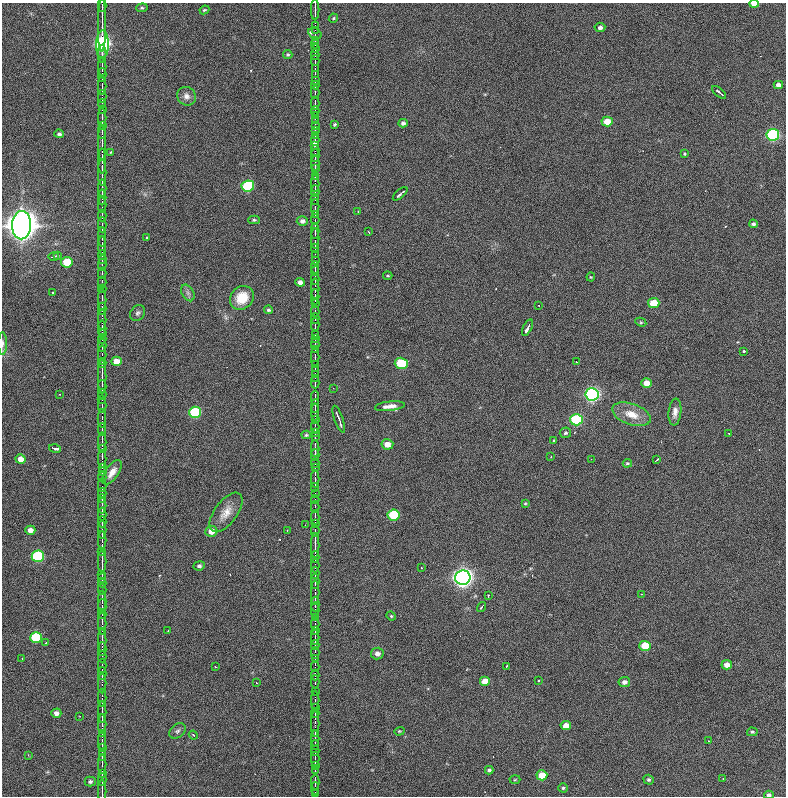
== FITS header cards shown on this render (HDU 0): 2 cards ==
NAXIS1  =                  784 / length of data axis 1
NAXIS2  =                  794 / length of data axis 2

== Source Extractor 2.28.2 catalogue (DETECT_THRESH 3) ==
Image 784 x 794 px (HDU 0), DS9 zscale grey, 1 PNG px = 1 image px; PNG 788 x 798 px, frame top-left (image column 1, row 794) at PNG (2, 3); each listed source drawn as its Kron ellipse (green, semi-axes under 4 px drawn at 4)
Background 1460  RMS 32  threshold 94.6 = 3 sigma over >= 5 px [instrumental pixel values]
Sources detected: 309; all 309 listed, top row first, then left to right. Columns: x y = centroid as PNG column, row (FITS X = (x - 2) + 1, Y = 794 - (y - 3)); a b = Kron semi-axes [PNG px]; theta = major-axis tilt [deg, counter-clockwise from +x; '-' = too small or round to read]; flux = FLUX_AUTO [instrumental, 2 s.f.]
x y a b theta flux
754 4 5 3 - 1.7e+04
102 5 6 3 -90 1.3e+05
142 8 6 4 5 2.8e+03
204 10 5 3 - 2.4e+03
315 10 10 2 90 3.4e+05
333 18 5 4 - 2.4e+03
102 25 27 2 90 1.0e+06
315 25 3 2 - 6.3e+04
600 27 5 4 - 6.1e+03
315 30 2 2 - 2.7e+04
315 33 7 5 -30 1.7e+04
315 40 3 2 - 6.3e+04
102 44 14 6 90 6.8e+05
315 44 4 2 - 9.3e+03
315 49 3 2 - 1.1e+05
102 54 9 2 -90 4.7e+05
288 55 5 4 - 3.0e+03
315 55 5 2 - 1.9e+05
315 61 5 2 - 1.9e+05
102 67 9 2 -90 1.7e+05
315 68 4 2 - 8.1e+04
102 75 7 2 -90 2.9e+05
315 75 3 2 - 6.9e+04
315 81 3 2 - 6.5e+04
315 85 4 2 - 4.6e+04
778 85 5 4 - 9.4e+03
102 86 9 3 -90 2.1e+05
315 92 6 2 -90 2.6e+05
719 92 8 2 -41 5.3e+03
102 96 6 2 -90 1.8e+05
187 96 10 9 - 1.2e+04
315 103 6 2 90 1.5e+05
102 104 4 2 - 1.4e+05
102 109 3 2 - 1.2e+05
315 111 4 2 - 1.2e+05
315 116 3 2 - 6.6e+04
102 118 9 2 90 2.7e+05
315 121 3 2 - 7.9e+04
607 121 5 5 - 2.9e+04
403 123 4 4 - 5.7e+03
335 124 4 4 - 2.6e+03
102 126 3 2 - 7.7e+04
315 126 4 2 - 1.9e+05
315 130 3 2 - 1.1e+05
102 132 7 2 -89 2.4e+05
59 134 5 4 - 4.6e+03
773 135 6 6 - 3.2e+05
315 136 3 2 - 1.2e+05
315 140 5 2 - 1.7e+05
102 143 17 2 -90 6.1e+05
315 145 3 3 - 1.3e+05
315 150 5 2 - 1.7e+05
111 152 4 3 - 2.0e+03
684 154 3 3 - 7.2e+03
315 155 6 2 -90 2.2e+05
102 161 12 2 -90 5.3e+05
315 163 7 3 90 8.8e+04
315 169 2 2 - 5.8e+04
102 172 13 2 90 5.5e+05
315 176 4 2 - 8.7e+04
315 184 8 3 90 2.6e+05
248 186 6 5 - 1.6e+05
102 188 8 2 90 3.5e+05
315 191 6 2 -90 2.6e+05
400 194 9 2 40 6.8e+03
102 197 8 3 90 3.3e+05
315 199 5 3 - 1.5e+04
102 205 8 2 90 4.0e+05
315 207 8 2 90 2.0e+05
358 211 3 2 - 1.9e+03
315 214 3 2 - 1.3e+05
102 216 6 2 -90 2.3e+05
254 220 6 4 0 3.2e+03
315 220 5 2 - 1.0e+05
302 221 5 5 - 7.2e+03
753 224 4 3 - 4.7e+03
22 225 14 9 89 4.7e+06
102 225 7 2 90 2.2e+05
315 231 8 2 -90 3.2e+05
369 232 3 2 - 1.9e+03
102 237 10 2 90 3.5e+05
146 238 3 2 - 3.2e+03
315 238 10 2 -90 3.2e+05
102 245 9 2 89 3.1e+05
315 248 4 2 - 2.1e+05
102 255 5 2 - 1.1e+05
315 255 4 2 - 6.8e+04
53 256 5 3 - 2.8e+03
58 256 4 2 - 1.6e+03
102 259 4 2 - 9.2e+04
315 261 4 2 - 1.5e+05
67 262 6 5 - 5.4e+04
102 265 6 2 -90 3.3e+05
315 267 6 2 88 2.3e+05
315 271 4 3 - 2.2e+05
102 273 5 2 - 2.0e+05
388 276 4 2 - 2.0e+03
591 277 4 4 - 1.8e+03
315 279 5 2 - 1.5e+05
102 282 5 2 - 2.0e+05
300 282 4 4 - 8.1e+03
102 289 4 2 - 1.5e+05
315 289 10 2 90 4.5e+05
52 292 3 3 - 8.3e+03
188 293 9 5 -60 6.9e+03
315 297 8 2 -90 1.8e+05
242 298 13 11 43 4.9e+04
102 300 11 2 90 3.0e+05
315 303 2 2 - 6.0e+04
654 303 6 5 - 4.6e+04
539 305 3 3 - 5.9e+03
102 309 6 2 -90 1.8e+05
268 310 5 4 - 3.8e+03
315 312 5 2 - 1.9e+05
138 313 8 7 - 5.4e+03
315 318 5 2 - 1.4e+05
102 320 10 2 90 2.6e+05
641 322 5 4 - 2.5e+03
315 325 6 2 -90 2.0e+05
102 328 8 3 90 2.3e+05
527 328 9 3 64 2.5e+04
102 333 4 2 - 2.1e+05
315 334 3 2 - 4.0e+04
315 338 3 3 - 1.2e+05
102 339 4 2 - 1.3e+05
2 343 11 4 90 5.8e+03
315 344 5 2 - 1.9e+05
102 345 6 2 -90 2.8e+05
315 350 3 2 - 7.2e+04
744 351 3 3 - 4.1e+03
102 355 9 2 90 2.9e+05
315 357 9 2 90 3.3e+05
117 361 5 4 - 2.6e+04
576 362 3 3 - 3.6e+03
102 363 4 2 - 1.3e+05
401 363 6 5 - 1.1e+05
315 365 4 2 - 4.5e+04
315 369 3 2 - 6.9e+04
315 374 3 2 - 6.5e+04
102 377 17 2 -90 7.0e+05
315 378 3 2 - 5.8e+04
315 382 6 2 90 1.1e+05
646 383 5 4 - 2.3e+04
102 386 6 2 -90 1.7e+05
333 388 3 2 - 2.2e+03
59 394 2 2 - 1.2e+03
102 394 6 2 -90 1.8e+05
592 394 7 6 - 5.6e+05
315 398 7 2 89 1.9e+05
102 400 3 2 - 6.0e+04
102 405 7 2 90 2.4e+05
315 406 7 3 87 3.0e+05
390 406 15 4 6 1.5e+04
195 412 6 5 - 1.5e+05
315 412 8 2 89 3.8e+05
675 412 13 6 83 1.2e+04
631 414 20 10 -20 3.6e+04
102 418 9 2 90 3.1e+05
315 419 3 2 - 6.5e+04
339 419 14 3 -70 9.8e+03
576 420 6 5 - 2.2e+05
315 427 5 2 - 5.9e+04
102 429 6 2 89 1.9e+05
315 433 3 2 - 6.9e+04
565 433 6 5 - 4.0e+03
729 433 3 3 - 8.8e+03
306 435 4 4 - 2.9e+03
315 437 3 2 - 5.8e+04
553 440 3 3 - 4.6e+03
102 442 9 2 -90 2.4e+05
387 444 6 5 - 1.9e+04
55 448 6 3 -14 1.0e+04
102 449 3 2 - 1.2e+05
315 449 8 2 -90 3.1e+05
315 455 6 2 -90 5.8e+04
551 457 3 2 - 2.2e+03
20 459 5 4 - 1.4e+04
102 459 8 2 -90 2.7e+05
591 459 2 2 - 9.5e+02
656 460 4 2 - 3.5e+03
315 463 4 2 - 1.7e+05
627 463 4 3 - 2.6e+03
102 467 4 2 - 1.3e+05
315 468 4 2 - 2.0e+05
102 472 3 2 - 1.1e+05
112 472 14 6 56 1.6e+04
102 477 5 2 - 1.4e+05
315 479 8 2 -90 2.9e+05
102 485 7 2 -90 1.8e+05
315 487 4 2 - 8.4e+04
102 493 4 2 - 1.2e+05
315 493 3 2 - 7.9e+04
102 499 4 2 - 7.1e+04
315 500 4 2 - 8.0e+04
525 503 3 3 - 2.1e+03
102 506 8 2 90 2.8e+05
315 507 5 2 - 7.8e+04
226 512 23 11 53 2.6e+04
102 514 6 3 -90 2.0e+05
394 515 6 5 - 1.2e+05
315 517 7 2 -90 3.1e+05
102 522 6 3 90 2.5e+05
315 523 4 2 - 5.8e+04
305 525 2 2 - 1.1e+03
30 530 5 4 - 1.3e+04
102 530 9 2 -90 4.0e+05
287 530 2 2 - 1.1e+03
211 531 6 5 - 2.0e+04
315 531 6 2 -90 2.6e+05
102 540 9 2 90 3.7e+05
315 545 12 2 90 3.6e+05
102 551 3 2 - 4.4e+04
38 556 6 5 - 1.8e+05
315 557 6 2 90 1.1e+05
102 562 11 2 -90 4.3e+05
199 566 6 4 7 4.1e+03
315 566 7 2 -90 1.9e+05
421 567 3 2 - 6.8e+03
315 573 6 2 -90 2.5e+05
102 574 4 2 - 1.8e+05
102 578 4 2 - 1.8e+05
463 578 8 7 - 1.3e+06
315 582 7 3 90 1.1e+05
102 583 4 2 - 1.2e+05
102 590 5 2 - 1.7e+05
315 593 12 2 90 3.9e+05
641 594 2 2 - 1.5e+03
488 596 3 2 - 2.0e+03
102 601 11 2 90 5.4e+05
315 604 7 3 -90 2.9e+05
102 607 7 2 -90 3.4e+05
481 607 5 3 - 3.6e+03
315 610 7 2 90 2.2e+05
102 614 5 2 - 1.6e+05
391 616 5 4 - 2.3e+03
315 617 4 2 - 6.2e+04
102 623 11 2 -90 2.3e+05
315 624 5 2 - 1.9e+05
315 630 3 2 - 6.9e+04
102 631 2 2 - 6.2e+04
168 631 3 2 - 2.2e+03
315 637 8 2 90 4.0e+05
36 638 6 5 - 1.3e+05
102 640 11 2 -90 1.4e+05
45 643 3 2 - 1.4e+03
315 645 5 2 - 1.4e+05
645 646 5 5 - 6.1e+04
102 649 7 2 90 1.7e+05
315 653 6 2 90 1.8e+04
377 653 6 6 - 1.2e+04
102 657 5 2 - 1.1e+05
315 658 3 2 - 4.7e+04
22 659 2 2 - 1.8e+03
727 665 5 4 - 1.6e+04
102 666 7 2 90 2.4e+05
506 666 3 2 - 1.4e+03
215 667 2 2 - 1.5e+03
315 667 5 2 - 6.2e+04
102 673 6 2 90 2.6e+05
315 675 5 2 - 9.3e+04
539 680 3 2 - 4.8e+03
256 682 3 2 - 6.2e+03
315 682 6 2 -90 1.8e+05
485 682 5 5 - 3.3e+04
624 682 6 5 - 8.7e+03
102 683 10 2 90 1.9e+05
315 691 3 3 - 6.1e+04
102 698 9 2 -90 2.0e+05
315 700 9 2 90 2.5e+05
315 707 3 2 - 6.4e+04
102 712 11 2 -90 4.0e+05
56 713 5 4 - 9.0e+03
315 713 5 2 - 8.9e+04
80 716 2 2 - 1.1e+03
102 724 10 2 -90 3.6e+05
315 724 13 2 90 4.1e+05
566 725 5 4 - 1.9e+04
177 731 9 6 39 5.6e+03
399 731 5 4 - 2.1e+03
752 732 5 4 - 3.1e+03
102 733 3 2 - 6.3e+04
193 735 4 3 - 2.2e+03
315 739 8 3 -90 9.5e+04
102 741 9 2 90 3.3e+05
709 741 2 2 - 1.4e+03
315 745 5 2 - 8.8e+03
102 747 4 3 - 1.8e+05
315 751 5 3 - 1.4e+05
102 752 3 2 - 1.3e+05
28 755 4 3 - 1.6e+03
102 758 4 2 - 1.9e+05
315 759 7 2 -90 3.3e+05
102 764 9 2 90 3.7e+05
315 765 4 2 - 9.6e+04
315 770 3 2 - 7.1e+04
489 770 4 3 - 4.3e+03
102 773 4 2 - 1.4e+05
542 775 5 5 - 3.8e+04
102 779 6 2 -90 1.4e+05
723 779 3 3 - 1.8e+03
515 780 5 3 - 2.0e+03
649 780 5 4 - 4.1e+03
90 782 5 5 - 4.4e+03
315 782 7 2 -90 1.8e+05
315 788 6 2 -89 2.0e+05
563 788 4 4 - 3.0e+03
102 791 11 2 -90 5.4e+05
315 794 3 2 - 7.6e+04
769 795 5 4 - 5.4e+03
At the frame edge (FLAGS 8, measured only in part): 6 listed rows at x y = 754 4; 102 5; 315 10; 2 343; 102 791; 769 795